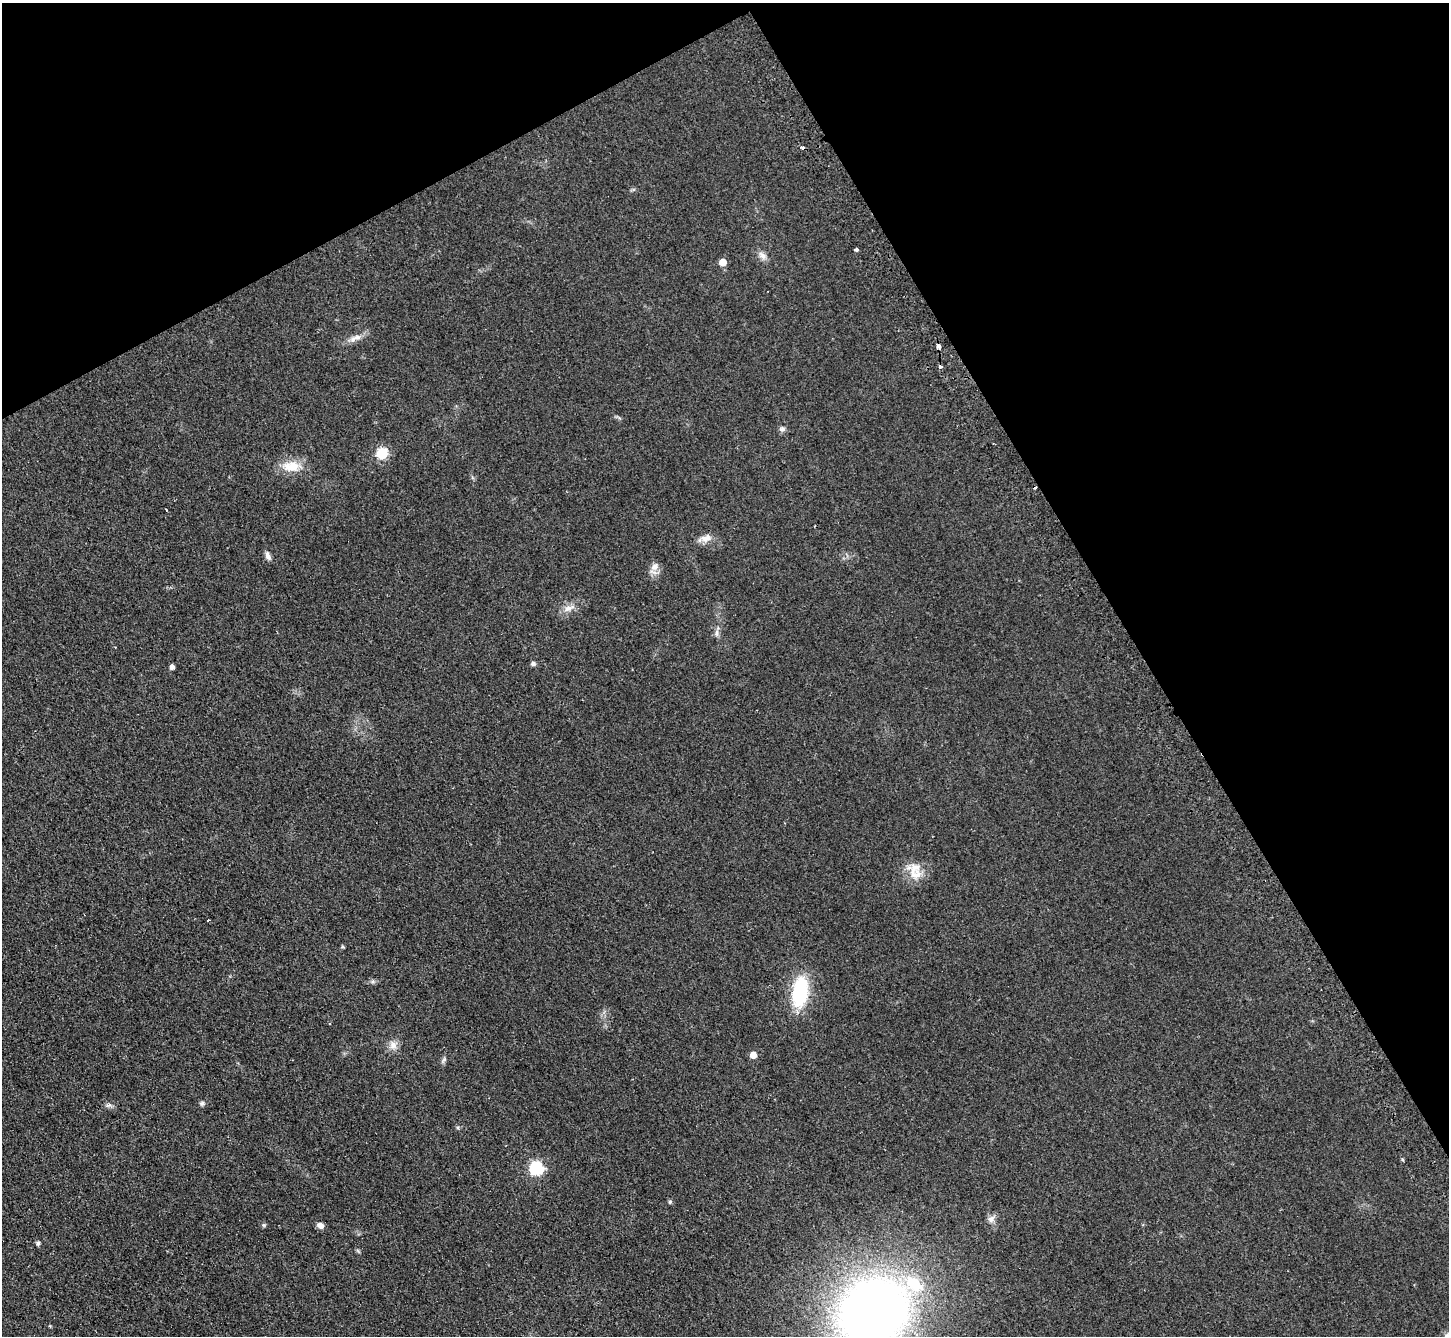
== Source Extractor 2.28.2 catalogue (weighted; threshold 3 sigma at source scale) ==
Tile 3 of 4 x 4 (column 3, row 1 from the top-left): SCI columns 2928-4374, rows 4312-5645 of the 5856 x 5815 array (HDU 1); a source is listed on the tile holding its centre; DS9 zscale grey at full resolution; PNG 1451 x 1338 px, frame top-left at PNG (2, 3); no overlay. Shown black and unused: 29% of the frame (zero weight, under 2 of 3 exposures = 2% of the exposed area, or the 3 px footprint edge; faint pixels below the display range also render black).
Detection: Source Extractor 2.28.2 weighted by HDU 2 'WHT'; one run over the whole footprint, this tile lists its part. Background 0.0531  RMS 0.0082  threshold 0.0368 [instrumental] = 3 sigma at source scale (4.5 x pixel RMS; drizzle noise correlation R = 1.50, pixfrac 1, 0.05/0.05 arcsec/px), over >= 5 px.
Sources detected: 38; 2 cosmic-ray / hot-pixel residue — not listed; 1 inside a brighter listed object's ellipse — not listed separately; the other 35 listed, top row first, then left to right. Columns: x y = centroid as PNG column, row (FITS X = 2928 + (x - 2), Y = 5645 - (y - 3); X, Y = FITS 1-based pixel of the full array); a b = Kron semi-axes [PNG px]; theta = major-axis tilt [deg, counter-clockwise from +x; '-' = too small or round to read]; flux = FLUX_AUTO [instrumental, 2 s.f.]
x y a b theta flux
802 147 4 3 - 6.8
856 249 4 3 - 4.4
762 255 12 8 -38 4.5
723 262 5 5 - 11
355 338 19 8 26 6.3
938 346 4 4 - 8.5
782 429 8 7 - 2.4
382 453 6 6 - 79
291 466 24 15 3 16
166 510 3 2 - 1.3
706 538 17 10 14 6.6
268 556 10 6 -67 3.2
655 566 12 9 46 5.6
569 608 16 8 22 6.4
716 633 11 5 86 2.7
533 664 5 4 - 2.8
172 667 4 4 - 3.4
916 874 18 15 9 13
208 920 3 2 - 1.6
342 947 6 3 0 0.9
373 982 6 4 -19 1.5
800 992 33 16 82 54
393 1045 13 10 89 5.8
753 1055 5 5 - 9.8
444 1060 8 5 50 1.9
202 1103 7 6 - 1.8
108 1105 9 5 19 2.2
1403 1160 5 3 - 0.92
536 1168 6 6 - 140
670 1202 6 4 68 1.2
991 1219 10 8 43 4
264 1225 6 4 -71 1
320 1225 8 6 -26 3.8
38 1243 6 5 - 1.5
874 1311 59 45 34 840
Overlapping masked pixels (flux is a lower limit): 1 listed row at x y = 802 147
Isophote crosses this tile's border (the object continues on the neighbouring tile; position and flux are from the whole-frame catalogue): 1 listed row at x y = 874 1311